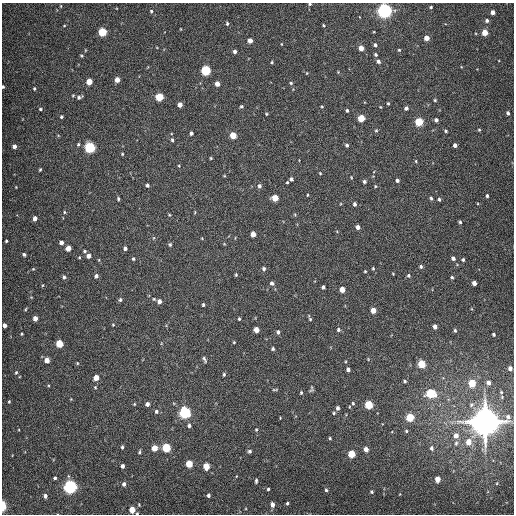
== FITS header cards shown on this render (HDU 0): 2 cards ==
NAXIS1  =                  512
NAXIS2  =                  512

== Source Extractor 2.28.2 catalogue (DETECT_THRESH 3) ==
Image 512 x 512 px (HDU 0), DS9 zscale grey, 1 PNG px = 1 image px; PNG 516 x 516 px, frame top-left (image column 1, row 512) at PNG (2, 3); no overlay
Background 364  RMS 8.5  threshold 25.6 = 3 sigma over >= 5 px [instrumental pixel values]
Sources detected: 207; all 207 listed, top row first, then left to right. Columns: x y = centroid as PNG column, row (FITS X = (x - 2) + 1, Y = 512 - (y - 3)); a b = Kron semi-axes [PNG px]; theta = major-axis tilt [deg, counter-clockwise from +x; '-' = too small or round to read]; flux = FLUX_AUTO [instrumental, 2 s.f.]
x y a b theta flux
310 4 4 3 - 7.2e+02
61 6 5 3 - 5.2e+02
431 7 4 3 - 6.6e+02
151 11 4 4 - 7.2e+02
385 11 5 5 - 2.7e+05
493 12 4 4 - 2.9e+03
487 21 4 4 - 1.4e+03
227 23 5 4 - 8.9e+02
324 25 4 3 - 5.7e+02
64 26 4 3 - 5.0e+02
102 32 5 5 - 2.9e+04
374 32 3 2 - 4.0e+02
485 32 4 4 - 1.0e+04
427 38 4 4 - 5.1e+03
250 41 4 4 - 4.3e+03
281 44 4 2 - 3.8e+02
375 45 4 4 - 1.2e+03
361 48 4 4 - 5.5e+03
85 50 5 3 - 4.1e+02
399 50 4 4 - 6.0e+02
235 51 4 4 - 1.7e+03
376 55 4 4 - 1.0e+03
81 56 4 4 - 7.3e+02
378 61 5 4 - 1.4e+03
272 62 4 3 - 6.3e+02
206 70 5 5 - 5.3e+04
338 72 3 3 - 4.8e+02
307 73 4 2 - 3.5e+02
117 80 4 4 - 5.0e+03
89 82 4 4 - 8.9e+03
291 83 4 4 - 7.2e+02
217 84 4 4 - 4.4e+03
3 87 3 3 - 8.5e+02
34 89 4 4 - 6.9e+02
79 97 8 5 22 1.6e+03
159 97 5 5 - 2.1e+04
435 100 4 4 - 6.5e+02
388 103 4 3 - 6.5e+02
180 105 4 4 - 3.7e+03
241 106 4 4 - 8.9e+02
322 106 4 3 - 5.1e+02
406 108 4 4 - 1.6e+03
40 109 5 4 - 7.6e+02
347 110 4 3 - 8.6e+02
508 113 4 3 - 1.4e+03
266 114 3 3 - 5.6e+02
61 117 4 4 - 8.0e+02
361 118 5 4 - 1.5e+04
436 120 4 4 - 1.5e+03
419 122 5 5 - 2.6e+04
479 130 4 3 - 6.1e+02
376 131 5 4 - 7.4e+02
446 131 3 3 - 7.5e+02
191 133 4 3 - 1.4e+03
233 135 5 4 - 1.2e+04
172 140 5 4 - 8.9e+02
78 144 5 4 - 8.0e+02
347 145 5 4 - 1.3e+03
455 145 4 4 - 2.0e+03
14 146 4 4 - 2.4e+03
90 147 5 5 - 7.5e+04
122 154 4 4 - 6.0e+02
211 158 4 3 - 5.8e+02
416 161 5 3 - 5.6e+02
179 166 3 3 - 4.7e+02
40 170 4 2 - 6.5e+02
320 173 4 3 - 4.9e+02
224 176 3 3 - 4.9e+02
351 177 3 3 - 4.4e+02
292 180 4 3 - 3.3e+03
397 180 4 4 - 1.5e+03
364 181 4 4 - 1.2e+03
287 182 3 2 - 5.1e+02
147 185 4 4 - 1.2e+03
259 186 5 5 - 1.4e+03
375 186 4 4 - 5.8e+02
307 195 3 2 - 4.9e+02
487 196 3 3 - 9.2e+02
275 198 5 4 - 1.1e+04
431 198 5 4 - 8.8e+02
118 199 5 3 - 8.1e+02
439 199 4 3 - 8.9e+02
355 204 4 3 - 1.4e+03
64 212 5 3 - 6.5e+02
195 212 4 3 - 4.3e+02
169 215 4 4 - 5.5e+02
295 215 4 3 - 5.2e+02
35 218 4 4 - 3.5e+03
460 222 4 3 - 8.2e+02
358 227 4 4 - 2.6e+03
253 234 4 4 - 4.8e+03
153 238 5 3 - 5.7e+02
6 241 3 3 - 6.6e+02
61 242 4 4 - 2.6e+03
170 244 5 4 - 8.9e+02
68 248 4 4 - 5.9e+03
125 248 4 4 - 1.6e+03
84 251 4 4 - 9.2e+02
24 254 4 3 - 1.1e+03
88 256 5 4 - 2.7e+03
79 257 4 4 - 5.7e+02
453 258 4 4 - 2.0e+03
133 259 5 4 - 8.6e+02
99 260 5 3 - 5.4e+02
463 260 4 4 - 9.9e+02
421 267 4 4 - 1.1e+03
373 268 5 4 - 6.2e+02
33 269 4 3 - 5.2e+02
264 269 5 4 - 1.1e+03
365 271 3 3 - 5.4e+02
393 274 3 2 - 4.1e+02
236 275 4 3 - 5.4e+02
408 275 5 5 - 9.2e+02
96 276 5 5 - 1.8e+03
64 277 5 4 - 1.3e+03
452 277 4 4 - 8.8e+02
272 283 6 5 - 1.3e+03
474 283 4 4 - 3.3e+03
43 285 4 2 - 4.2e+02
323 287 4 4 - 1.5e+03
342 289 5 4 - 5.7e+03
154 299 5 4 - 6.3e+02
120 300 5 5 - 1.0e+03
159 301 5 4 - 2.9e+03
203 305 3 3 - 7.5e+02
26 309 5 3 - 5.7e+02
373 310 4 4 - 7.2e+03
35 318 4 4 - 4.1e+03
310 318 8 3 -67 8.3e+02
239 319 3 3 - 6.9e+02
4 325 4 3 - 2.4e+03
113 325 4 4 - 5.0e+02
435 327 4 4 - 2.4e+03
256 330 4 4 - 6.1e+03
338 330 5 4 - 1.2e+03
455 330 5 4 - 9.4e+02
278 332 5 4 - 1.4e+03
22 334 3 3 - 6.2e+02
493 334 3 3 - 9.0e+02
234 342 4 3 - 4.6e+02
59 343 5 4 - 1.8e+04
273 349 4 3 - 1.0e+03
204 359 7 3 -60 1.1e+03
368 359 4 3 - 4.4e+02
47 360 4 4 - 5.3e+03
77 363 4 4 - 5.4e+02
422 364 5 4 - 2.2e+04
510 368 4 4 - 2.1e+03
348 369 4 4 - 1.9e+03
16 372 5 4 - 7.6e+02
224 374 5 3 - 8.0e+02
96 377 4 4 - 6.8e+03
405 381 4 4 - 8.5e+02
472 383 5 4 - 2.0e+04
488 383 5 5 - 2.7e+03
95 387 5 4 - 6.1e+02
275 389 8 3 5 6.7e+02
311 390 7 4 20 9.0e+02
501 392 5 5 - 9.4e+02
301 393 4 3 - 7.1e+02
430 393 6 5 - 3.5e+04
9 402 4 3 - 6.3e+02
353 403 5 4 - 7.2e+02
134 404 4 4 - 5.7e+02
147 404 4 4 - 2.0e+03
369 405 5 4 - 2.8e+04
337 408 5 4 - 1.5e+03
156 411 6 5 - 1.2e+03
185 413 5 5 - 1.1e+05
334 413 4 3 - 6.8e+02
410 417 5 5 - 2.4e+04
280 418 3 2 - 3.6e+02
485 422 9 9 - 1.5e+06
189 425 5 4 - 1.4e+03
256 430 4 4 - 5.7e+02
406 431 4 4 - 6.9e+02
456 436 6 6 - 3.5e+03
330 438 4 4 - 6.2e+02
468 442 6 6 - 6.4e+03
456 443 7 5 87 1.3e+03
122 447 4 3 - 9.1e+02
154 448 5 4 - 9.0e+03
166 448 5 5 - 3.2e+04
432 448 6 5 - 1.4e+03
366 449 4 4 - 3.8e+03
250 451 5 5 - 1.2e+03
139 452 5 3 - 8.3e+02
351 454 5 4 - 1.7e+04
189 464 5 4 - 1.6e+04
122 466 4 4 - 1.9e+03
206 466 5 4 - 1.1e+04
55 478 3 3 - 1.0e+03
438 479 5 4 - 5.6e+03
256 481 5 3 - 1.0e+03
124 484 4 4 - 1.9e+03
70 487 5 5 - 2.0e+05
268 489 3 3 - 7.6e+02
326 490 4 4 - 7.6e+02
372 492 4 4 - 7.0e+02
208 495 5 4 - 1.3e+03
45 496 5 4 - 1.8e+03
287 503 3 3 - 8.5e+02
139 505 5 3 - 5.1e+02
272 505 6 4 -85 2.6e+03
3 506 6 3 -89 1.2e+04
132 510 5 4 - 9.3e+03
137 513 3 3 - 5.6e+02
At the frame edge (FLAGS 8, measured only in part): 6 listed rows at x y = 310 4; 385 11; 3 87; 4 325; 3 506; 137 513